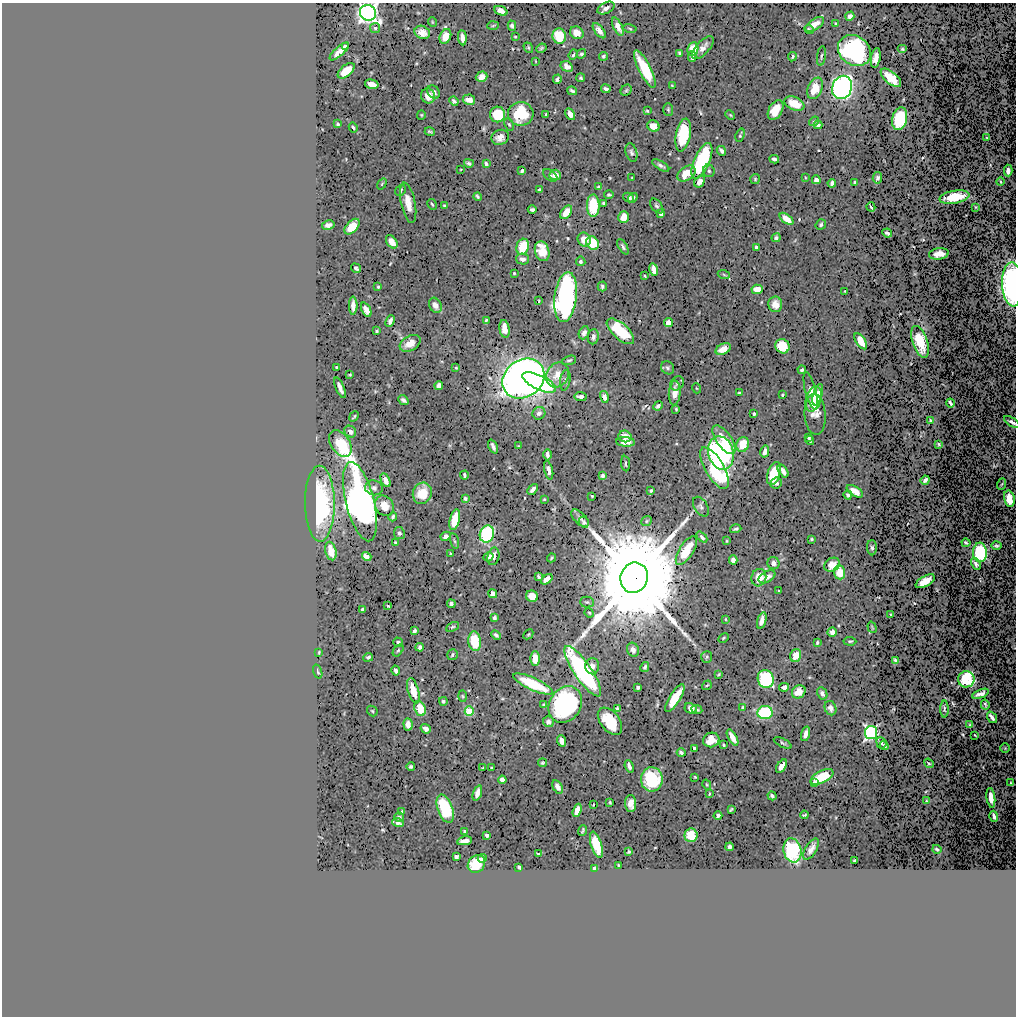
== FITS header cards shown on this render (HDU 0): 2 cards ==
NAXIS1  =                 1014
NAXIS2  =                 1014

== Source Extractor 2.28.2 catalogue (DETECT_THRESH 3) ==
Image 1014 x 1014 px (HDU 0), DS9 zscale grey, 1 PNG px = 1 image px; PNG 1018 x 1018 px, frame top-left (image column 1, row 1014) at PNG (2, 3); each listed source drawn as its Kron ellipse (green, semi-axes under 4 px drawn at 4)
Background 0.503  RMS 0.011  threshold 0.0328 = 3 sigma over >= 5 px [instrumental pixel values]
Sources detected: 408; all 408 listed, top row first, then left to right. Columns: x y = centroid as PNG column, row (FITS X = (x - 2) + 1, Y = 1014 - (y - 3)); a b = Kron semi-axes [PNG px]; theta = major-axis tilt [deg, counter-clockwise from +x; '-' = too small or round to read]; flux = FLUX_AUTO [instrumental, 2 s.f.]
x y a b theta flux
606 8 9 5 26 3.3
501 11 7 4 -22 4.2
368 13 8 7 - 350
850 16 5 4 - 2.8
432 22 5 3 - 0.56
835 23 4 3 - 0.64
815 24 11 5 33 7.8
493 26 6 4 4 0.91
512 26 5 4 - 2
618 27 10 4 -65 4.5
375 28 5 5 - 1.4
630 28 7 3 -11 0.91
809 29 5 4 - 1.3
599 31 9 4 -53 4.3
422 32 8 6 -26 7.6
577 33 7 6 - 6.2
445 36 8 5 66 11
559 36 7 7 - 21
515 37 3 3 - 0.69
462 38 7 4 -84 3.5
346 47 4 3 - 1.7
528 48 5 4 - 0.92
541 48 5 3 - 1.1
703 48 14 6 48 5.4
693 49 7 5 81 16
902 49 5 4 - 0.86
339 51 12 4 42 6
854 51 17 14 -37 130
581 54 5 4 - 1.4
680 54 4 3 - 1.5
573 55 5 4 - 1.3
603 56 4 4 - 1.3
821 56 10 3 82 1.2
692 57 5 3 - 2.5
792 57 5 4 - 1.3
876 58 10 4 81 4.8
535 61 4 2 - 0.51
567 66 6 5 - 4.1
645 69 21 6 -63 30
346 71 10 5 42 13
481 77 6 5 - 5.6
581 78 4 4 - 1.2
891 78 12 6 -40 16
557 79 5 3 - 1.6
372 84 7 4 -16 8.4
672 85 3 2 - 0.49
842 87 12 9 70 240
815 88 11 7 67 17
606 89 4 3 - 1.9
626 90 6 5 - 1.1
572 91 5 3 - 1.4
434 92 7 5 -53 2.5
428 96 7 6 - 6.9
469 100 6 5 - 6.1
454 101 5 3 - 1.9
794 103 10 6 -23 13
668 110 6 5 - 1.2
776 110 11 6 61 12
647 111 3 3 - 0.9
497 114 8 7 - 25
521 114 12 12 - 36
546 114 3 2 - 0.74
570 114 6 4 -62 3.6
421 115 5 4 - 0.86
730 115 5 4 - 0.8
900 119 11 7 77 42
814 121 5 4 - 1.1
338 124 3 3 - 1.1
509 124 6 4 -63 1.1
818 125 4 4 - 1.9
653 126 6 5 - 8.1
353 127 5 4 - 1.3
430 132 5 3 - 1
683 135 16 7 79 35
740 135 7 3 71 1
500 137 9 7 24 4.9
987 138 4 2 - 0.56
721 151 5 3 - 2.1
631 152 9 5 -74 2
774 159 5 4 - 2.4
702 161 19 7 66 57
469 163 5 3 - 1.4
486 164 4 3 - 1.9
661 165 10 4 -31 2.1
461 169 4 2 - 0.49
522 171 4 3 - 1.3
709 171 6 5 - 1.5
1008 171 6 4 -88 3.5
686 174 10 6 33 13
550 175 8 5 -35 1.8
555 175 6 5 - 6.5
632 177 3 2 - 0.45
805 177 3 2 - 0.51
877 178 6 5 - 2
755 179 5 5 - 0.93
816 180 4 4 - 3.2
700 181 6 4 59 4
854 182 3 3 - 0.92
1001 182 4 2 - 0.59
832 183 4 4 - 2.4
382 184 6 3 54 0.83
599 187 4 3 - 1
401 190 6 5 - 1.4
539 190 3 3 - 1.4
609 195 5 3 - 1.1
478 197 4 3 - 1.3
629 197 6 4 -31 2.9
954 197 15 6 11 17
633 198 5 4 - 1.7
408 203 20 7 -78 9.1
604 203 4 3 - 1.4
432 204 6 3 -61 0.83
444 206 3 2 - 0.7
593 206 11 6 90 31
657 206 8 5 -51 1.6
871 207 4 3 - 0.79
976 207 3 2 - 0.58
532 210 4 3 - 1.5
566 212 8 5 54 10
661 214 4 3 - 1.9
624 217 6 5 - 8.6
786 219 8 4 -37 9.2
821 224 5 5 - 1.3
328 225 6 4 11 2.7
352 227 9 5 47 20
887 233 5 3 - 1.4
776 238 4 4 - 1.4
584 240 7 6 - 7.3
392 242 7 5 -54 6.2
593 243 7 6 - 19
523 247 8 6 74 20
623 247 8 4 -59 1.7
756 247 3 3 - 1.7
542 251 10 7 -72 16
939 254 10 5 8 5.2
523 259 7 5 -13 3
581 261 5 4 - 1.4
356 268 5 3 - 1.4
654 270 6 4 -79 6.5
514 273 3 3 - 0.73
724 275 6 4 -20 0.86
645 276 3 2 - 0.8
1012 284 22 10 -88 170
602 286 5 4 - 1.3
378 287 3 3 - 0.81
757 289 6 4 6 8.8
845 291 3 2 - 0.47
566 297 25 11 83 230
539 301 3 2 - 0.62
775 304 8 7 - 6.4
435 305 8 6 -61 4.2
353 306 9 4 -90 5.4
366 310 8 4 -64 6
486 320 4 3 - 0.89
390 321 6 4 67 2.7
668 323 4 4 - 7.2
505 329 9 5 -82 6.4
377 331 3 3 - 1
620 331 17 7 -42 31
584 333 7 5 67 3.1
593 337 8 5 83 2.8
861 341 9 4 -56 13
920 342 16 7 -72 16
410 343 11 7 31 7.8
782 346 7 7 - 20
723 349 8 5 29 6.9
569 360 7 3 17 0.92
337 367 3 2 - 0.78
456 368 3 3 - 0.62
668 368 7 6 - 1.5
802 370 4 3 - 1.2
350 375 3 2 - 0.6
557 375 13 11 58 10
523 379 22 18 35 590
565 380 10 5 80 1.9
539 382 18 7 -25 70
677 383 8 6 49 1.7
439 385 4 4 - 3.1
340 388 11 3 -67 3.7
696 388 5 3 - 0.55
811 391 19 5 -76 6.6
675 393 12 6 86 6
739 393 4 3 - 1.1
782 395 3 2 - 0.84
818 395 11 4 73 7.7
581 397 6 3 -6 2.7
604 397 6 4 -75 3.7
814 399 13 7 73 11
403 400 5 3 - 1.9
950 403 4 3 - 1.8
658 406 5 3 - 1.9
676 409 3 3 - 0.77
539 413 6 6 - 2.7
754 414 4 3 - 1.2
815 414 20 10 -86 8
354 416 5 2 - 0.86
930 420 3 3 - 1.4
1012 422 9 4 -33 2.9
350 432 6 5 - 3.6
625 436 7 5 -24 6.1
809 437 4 3 - 1.1
724 440 17 7 -55 12
810 440 5 3 - 1.3
625 442 9 4 -4 5.7
340 443 15 9 -57 18
743 444 7 6 - 17
938 444 3 3 - 0.95
519 446 4 2 - 0.53
493 447 7 3 -67 2.2
765 452 6 4 76 3.9
721 453 17 12 -77 210
547 455 6 3 90 2.2
625 463 8 3 -84 1
715 468 23 9 -60 47
549 470 9 4 -77 2.8
783 471 7 4 -56 3.3
774 473 12 6 72 29
464 475 4 3 - 1.2
603 476 4 3 - 1.5
385 480 7 4 -62 5.1
925 480 4 3 - 1.9
776 483 6 5 - 2
1002 484 6 3 69 0.8
374 488 9 7 -8 2.4
533 489 6 3 48 2.6
651 491 4 3 - 1
855 491 9 4 -32 5.9
422 493 11 9 68 13
848 495 4 4 - 1.3
592 496 3 2 - 0.63
465 499 4 4 - 1.4
544 499 3 2 - 0.68
1009 499 8 5 -79 12
360 502 41 14 -76 380
320 504 38 15 -89 73
384 506 11 9 -54 7.1
701 507 11 6 -59 2.2
393 517 4 3 - 1.2
580 518 11 5 -44 2.5
455 520 10 5 76 22
646 521 6 4 40 1
584 522 6 5 - 1.5
736 529 6 3 17 1.3
399 533 6 5 - 1.7
487 534 8 7 - 69
446 536 5 4 - 3
702 537 6 4 -47 2.2
811 539 3 2 - 0.79
454 541 8 3 -76 1.1
727 541 4 3 - 0.64
395 542 3 2 - 0.6
966 543 4 3 - 1.1
996 546 5 3 - 1.4
872 548 7 5 -88 1.5
686 550 16 7 58 19
331 551 9 5 -77 7.1
980 552 10 7 -85 61
450 554 3 3 - 0.65
493 556 9 6 77 4.3
367 557 5 4 - 8.5
488 557 5 4 - 2.8
551 558 4 3 - 0.78
733 560 4 4 - 3.4
774 563 6 6 - 3.4
976 564 6 4 -62 1.9
832 565 8 6 32 6.7
840 572 7 5 -86 12
539 577 4 3 - 1.6
767 577 9 5 29 3.8
634 578 15 13 72 22000
759 578 9 7 73 10
547 579 6 4 39 5.2
925 581 10 5 30 11
779 591 3 2 - 0.42
493 594 5 4 - 4
532 596 6 5 - 9.3
587 602 7 5 -1 1.4
451 604 4 3 - 1.8
388 606 4 3 - 0.56
362 609 3 3 - 1.3
589 613 5 4 - 0.86
891 615 3 2 - 0.7
494 618 4 3 - 1.5
725 619 3 2 - 0.52
762 620 8 4 73 4.9
452 627 7 3 26 1
872 627 6 2 -72 0.82
415 631 4 3 - 1.7
832 632 5 4 - 4.3
528 634 5 3 - 0.76
496 635 5 3 - 1.4
723 638 6 4 29 0.85
475 641 10 6 -82 26
850 641 6 4 -5 1.1
398 642 5 4 - 1.6
817 643 4 2 - 1
420 647 4 3 - 1.9
398 650 7 4 53 0.97
633 650 7 6 - 4
319 652 3 2 - 0.64
452 655 6 5 - 1.5
796 656 6 5 - 9.5
368 657 5 4 - 1.7
707 657 6 5 - 1.2
535 658 7 5 88 8.4
895 661 4 3 - 1.8
592 666 8 7 - 4.4
645 667 5 3 - 1.3
395 670 5 3 - 2.2
583 671 30 8 -55 140
318 672 7 3 -72 1.1
719 674 4 2 - 0.82
766 679 9 8 - 71
966 679 8 8 - 40
533 684 22 6 -25 31
707 685 5 3 - 0.72
638 687 4 3 - 1.6
784 687 5 4 - 3.8
413 691 13 5 -74 12
799 692 7 6 - 8
822 693 6 5 - 2.5
980 694 9 4 21 3.5
463 696 6 3 -88 0.75
675 698 16 5 57 20
443 701 4 4 - 1.2
565 704 19 16 58 120
544 705 4 3 - 1.5
985 705 5 2 - 0.95
617 708 4 3 - 1.2
691 708 6 5 - 3.9
743 708 4 3 - 2.1
830 708 7 5 -69 3.7
420 709 7 5 -71 17
944 709 8 3 -90 1
697 710 5 3 - 0.81
372 711 6 4 -47 0.94
469 711 4 4 - 23
765 712 7 6 - 53
992 717 6 3 -53 3.9
610 721 15 9 -52 30
548 722 5 5 - 3.3
408 724 6 4 -85 4.9
970 724 4 2 - 0.76
426 729 5 4 - 2.4
871 733 6 6 - 130
806 734 7 4 74 3.9
975 735 3 2 - 0.49
733 737 9 4 -60 6.8
711 740 8 7 - 11
562 741 5 4 - 4.8
783 743 10 4 -27 1.2
881 743 6 5 - 1.7
723 745 3 3 - 0.94
884 746 4 4 - 2
694 748 3 3 - 1.2
1005 748 5 4 - 0.67
681 753 4 3 - 2.2
542 763 4 4 - 0.82
929 763 5 4 - 0.95
629 766 6 3 -69 2.4
781 766 7 4 55 4.8
411 767 4 3 - 1.5
483 768 3 2 - 0.55
492 768 3 2 - 0.79
695 777 3 2 - 0.66
822 777 12 6 27 22
652 779 12 11 - 50
502 780 4 4 - 7.8
815 782 4 3 - 1.5
1011 783 3 2 - 0.71
707 785 5 3 - 0.78
558 787 7 4 -59 4.1
477 793 8 4 72 3.9
709 794 3 2 - 0.6
772 796 4 3 - 1.6
991 798 10 4 -82 6.1
926 801 4 2 - 0.46
610 802 3 2 - 0.83
631 803 8 5 -88 5.5
593 805 3 2 - 0.53
445 809 15 7 -70 41
731 809 4 2 - 0.8
577 810 7 4 70 7.2
402 812 4 3 - 0.86
804 815 4 2 - 0.73
718 816 4 4 - 2
994 816 5 3 - 1.9
399 817 5 4 - 1.1
398 823 6 3 -19 2.2
583 830 5 2 - 0.92
464 831 3 3 - 1
487 835 4 3 - 2.2
691 835 7 6 - 14
464 841 7 4 9 4.1
596 845 13 5 -72 25
729 847 4 3 - 2.5
811 849 12 5 58 3.9
937 849 4 2 - 0.95
792 850 12 9 -79 53
629 852 3 3 - 0.89
538 854 3 3 - 0.82
456 857 4 4 - 3.5
482 858 4 3 - 1.9
854 860 3 2 - 0.74
476 864 9 8 - 20
618 865 3 2 - 0.78
519 867 4 3 - 1.4
594 868 3 3 - 1.3
At the frame edge (FLAGS 8, measured only in part): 3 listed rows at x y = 368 13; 1012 284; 1012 422